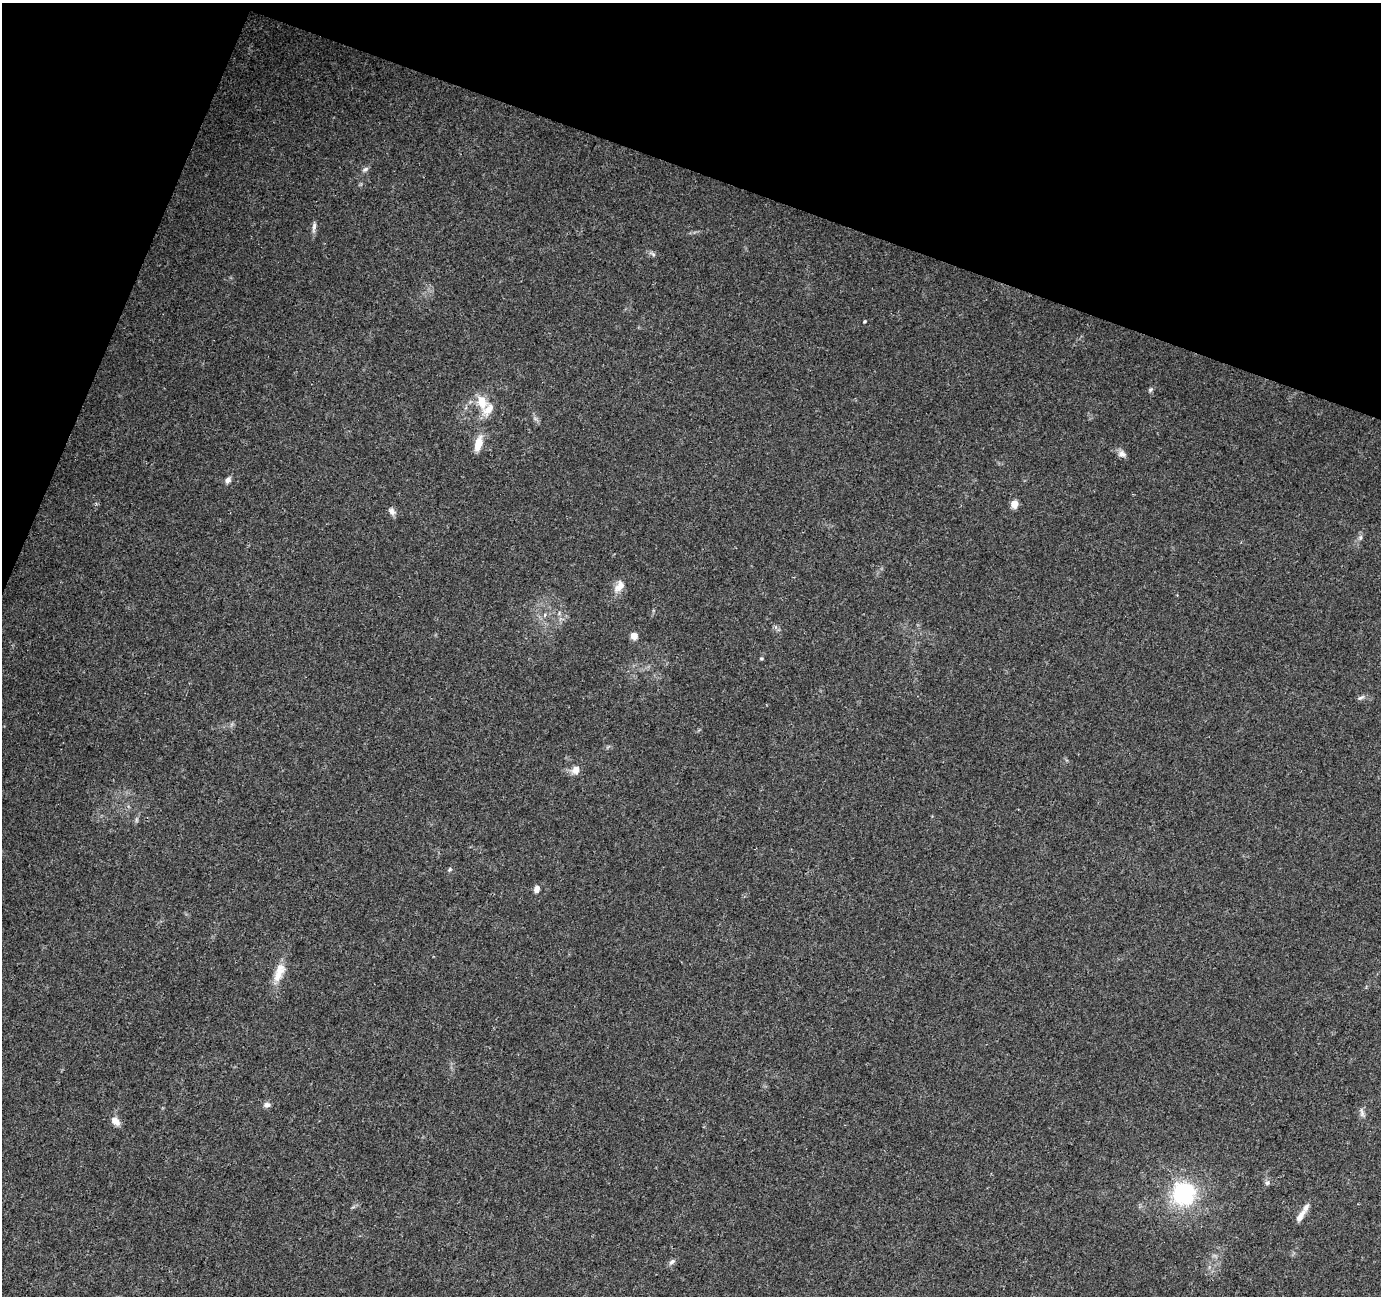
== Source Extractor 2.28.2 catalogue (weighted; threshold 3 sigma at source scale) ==
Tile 2 of 4 x 4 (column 2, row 1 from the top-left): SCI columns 1391-2769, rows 4157-5450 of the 5527 x 5664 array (HDU 1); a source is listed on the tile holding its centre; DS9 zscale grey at full resolution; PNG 1383 x 1298 px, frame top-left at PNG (2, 3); no overlay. Shown black and unused: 18% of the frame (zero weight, under 3 of 4 exposures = <1% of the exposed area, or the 3 px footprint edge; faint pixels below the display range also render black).
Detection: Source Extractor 2.28.2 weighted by HDU 2 'WHT'; one run over the whole footprint, this tile lists its part. Background 0.022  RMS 0.0036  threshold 0.016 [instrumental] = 3 sigma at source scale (4.5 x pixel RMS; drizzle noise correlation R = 1.50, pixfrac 1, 0.0396/0.0396 arcsec/px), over >= 5 px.
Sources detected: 29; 1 inside a brighter listed object's ellipse — not listed separately; the other 28 listed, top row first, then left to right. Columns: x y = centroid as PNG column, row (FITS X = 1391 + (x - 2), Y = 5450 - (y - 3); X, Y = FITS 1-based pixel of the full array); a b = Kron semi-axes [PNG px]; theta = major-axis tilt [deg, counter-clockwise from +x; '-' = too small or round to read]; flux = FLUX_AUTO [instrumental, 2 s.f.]
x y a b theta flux
365 169 9 5 36 0.97
314 227 16 5 80 1.3
653 254 7 4 -19 0.67
865 321 4 3 - 0.36
1150 390 8 5 46 0.64
482 402 18 10 -74 6.1
478 444 18 8 75 5
1122 454 10 8 -24 1.7
228 480 9 6 60 1.3
1014 504 6 5 - 5
392 511 11 7 -54 1.4
1360 537 7 5 70 0.92
619 586 19 10 52 3.4
1177 595 3 3 - 0.24
634 636 5 5 - 4
761 658 5 3 - 0.39
1361 698 9 5 11 0.91
576 770 10 9 - 2.5
449 870 7 4 59 0.5
537 889 8 6 73 1.7
279 972 29 11 69 5.8
267 1105 9 7 -11 1.2
1362 1113 16 4 -77 1
115 1121 12 8 -44 2.7
1267 1183 6 5 - 0.77
1183 1194 26 25 - 29
1301 1216 21 8 58 3
672 1262 9 5 37 1.1